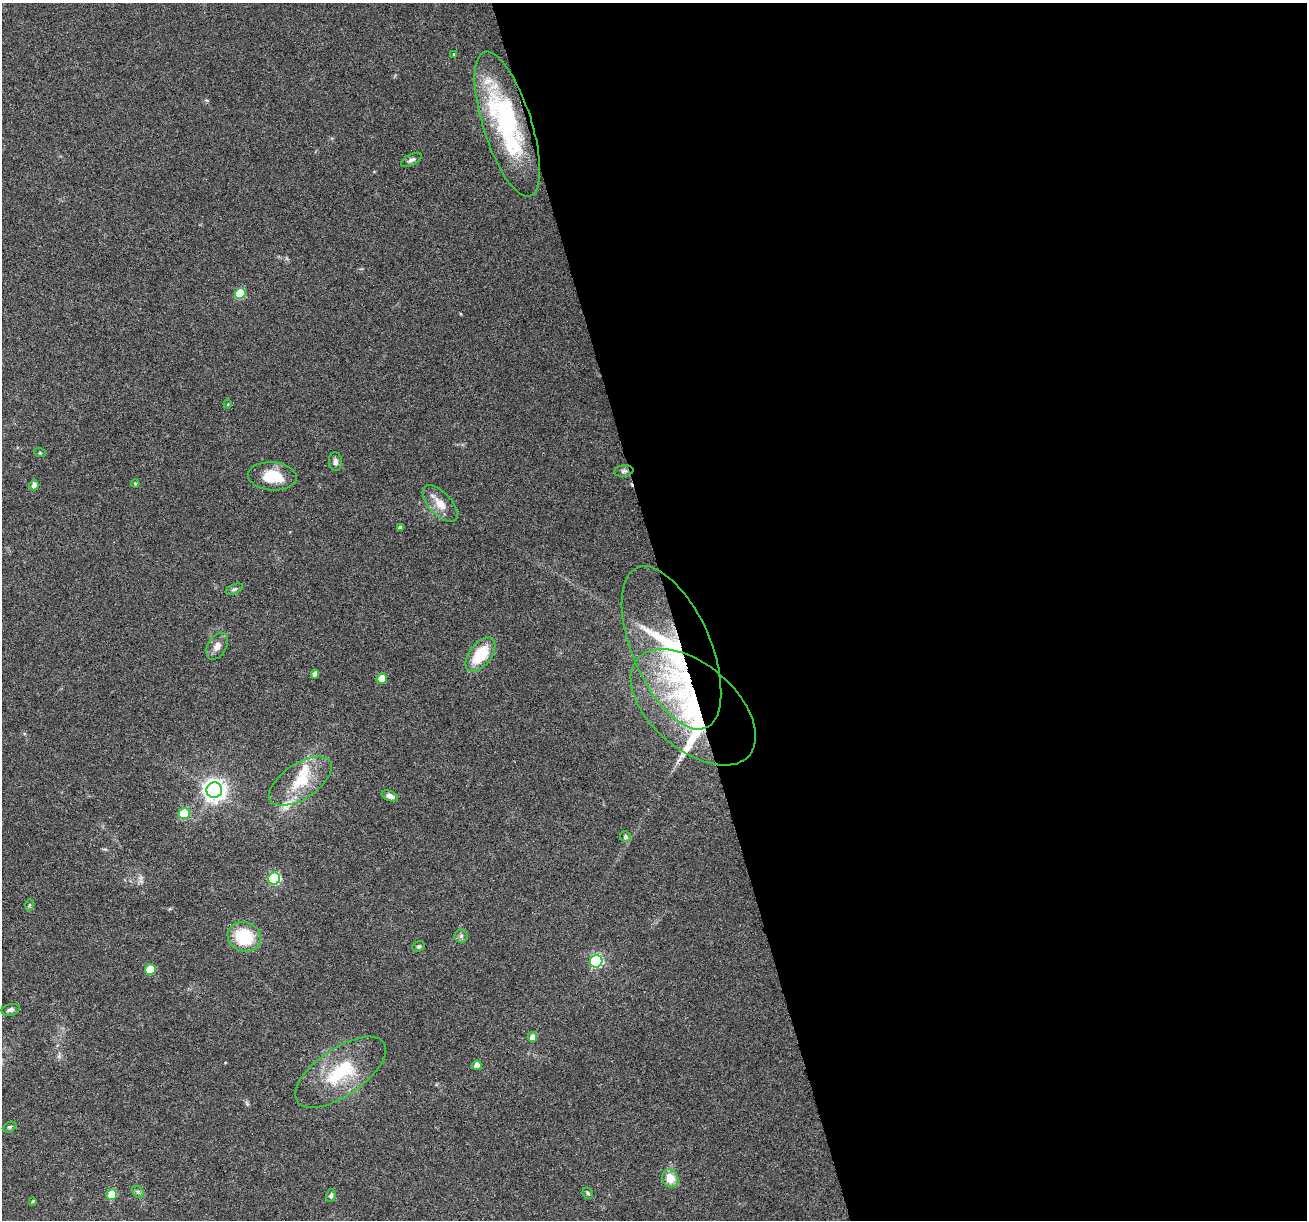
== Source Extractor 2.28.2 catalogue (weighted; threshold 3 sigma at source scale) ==
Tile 8 of 4 x 4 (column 4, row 2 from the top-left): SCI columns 3916-5220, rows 2542-3759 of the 5220 x 5030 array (HDU 1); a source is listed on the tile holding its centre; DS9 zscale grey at full resolution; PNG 1309 x 1222 px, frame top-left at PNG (2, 3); each listed source drawn as its Kron ellipse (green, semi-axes under 4 px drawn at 4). Shown black and unused: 49% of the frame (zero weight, under 3 of 6 exposures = <1% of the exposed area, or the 3 px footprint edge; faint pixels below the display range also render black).
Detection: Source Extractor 2.28.2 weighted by HDU 2 'WHT'; one run over the whole footprint, this tile lists its part. Background 0.0385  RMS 0.0026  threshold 0.0106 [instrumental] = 3 sigma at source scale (4.09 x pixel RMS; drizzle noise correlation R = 1.36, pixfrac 0.8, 0.0396/0.0396 arcsec/px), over >= 5 px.
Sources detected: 48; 1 inside a brighter object's white glare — neither listed nor drawn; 4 inside a brighter listed object's ellipse — not listed separately; the other 43 listed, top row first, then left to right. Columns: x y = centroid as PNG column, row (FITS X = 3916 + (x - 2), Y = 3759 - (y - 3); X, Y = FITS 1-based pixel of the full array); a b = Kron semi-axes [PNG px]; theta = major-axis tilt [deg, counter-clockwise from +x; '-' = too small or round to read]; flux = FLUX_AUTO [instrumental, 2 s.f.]
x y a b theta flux
454 54 3 2 - 0.32
507 124 75 24 -72 35
411 160 11 5 27 0.78
240 294 5 5 - 11
228 404 4 3 - 0.21
40 453 6 3 -18 0.29
335 462 9 6 -84 0.94
624 471 9 5 7 0.66
272 476 24 14 -4 6.6
135 483 4 4 - 0.26
34 485 5 4 - 1.2
440 504 22 11 -47 3.3
400 527 4 4 - 0.72
234 589 9 4 24 0.5
217 646 14 9 60 1.8
671 648 87 39 -67 45
480 654 20 11 53 8.7
315 674 4 4 - 1.5
382 678 5 5 - 3.3
693 707 74 42 -41 48
300 781 36 17 33 8.9
214 790 8 7 - 170
390 796 8 5 -22 1.3
184 814 5 5 - 13
625 837 5 5 - 0.61
274 879 6 6 - 27
29 905 6 4 88 0.29
461 936 7 6 - 0.65
244 937 17 14 -18 12
418 947 6 5 - 0.48
596 961 6 6 - 37
150 969 5 5 - 6.6
11 1010 9 5 11 0.86
532 1037 5 4 - 1.6
477 1065 5 4 - 1.8
341 1072 52 24 34 15
10 1127 7 4 27 0.44
670 1178 9 8 - 4.1
138 1192 7 5 -46 0.57
588 1193 6 4 -47 0.41
112 1195 5 5 - 7.1
331 1196 6 5 - 0.58
33 1201 4 4 - 0.35
Overlapping masked pixels (flux is a lower limit): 3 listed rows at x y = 507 124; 671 648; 693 707